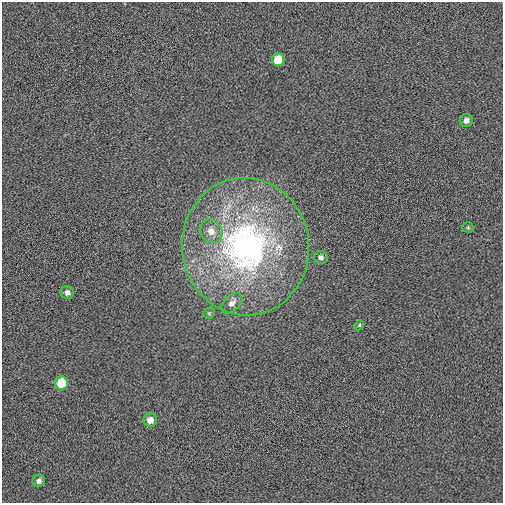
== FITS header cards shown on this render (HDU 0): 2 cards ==
NAXIS1  =                  501 / Axis length
NAXIS2  =                  501 / Axis length

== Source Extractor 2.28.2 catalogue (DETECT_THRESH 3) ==
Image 501 x 501 px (HDU 0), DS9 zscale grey, 1 PNG px = 1 image px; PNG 505 x 505 px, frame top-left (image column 1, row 501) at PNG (2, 2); each listed source drawn as its Kron ellipse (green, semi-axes under 4 px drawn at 4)
Background 0.00116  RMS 0.016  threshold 0.0475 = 3 sigma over >= 5 px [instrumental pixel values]
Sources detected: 13; all 13 listed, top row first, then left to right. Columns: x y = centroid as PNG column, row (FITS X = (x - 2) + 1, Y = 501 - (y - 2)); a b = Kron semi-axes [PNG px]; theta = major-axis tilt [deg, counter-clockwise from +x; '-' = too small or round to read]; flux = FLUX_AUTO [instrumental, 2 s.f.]
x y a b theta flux
278 60 6 6 - 21
466 120 6 6 - 5.1
468 227 5 5 - 1.4
211 231 12 10 -50 9.8
246 247 69 63 -83 340
321 257 7 6 - 3.9
67 293 7 6 - 4.9
232 303 12 7 44 6.5
209 313 6 5 - 1.6
359 325 5 4 - 1.5
61 383 6 6 - 34
150 420 6 6 - 8.2
39 481 6 6 - 3.8